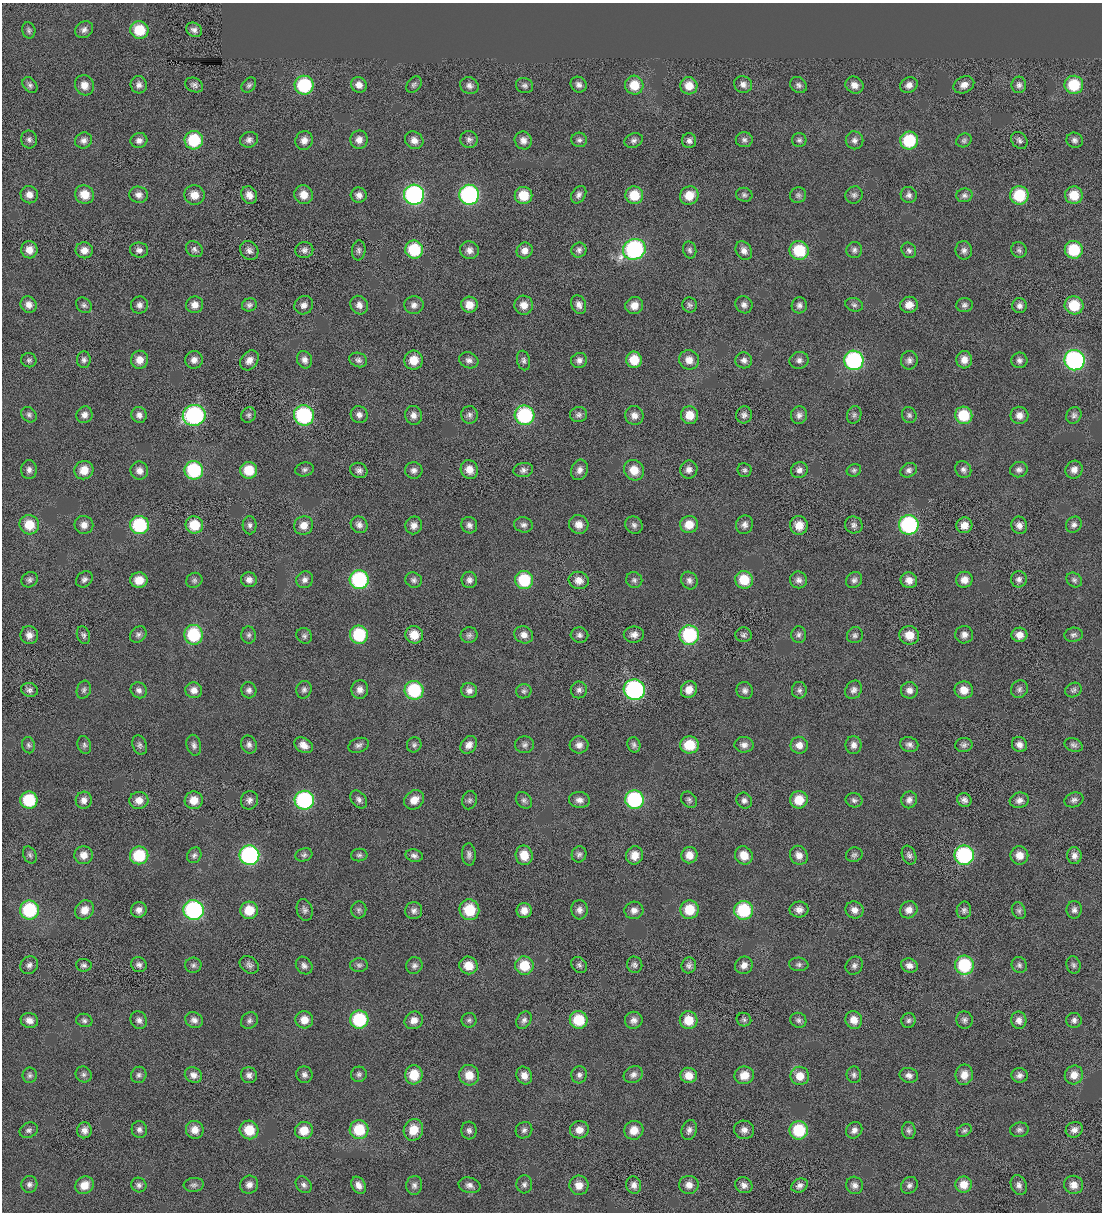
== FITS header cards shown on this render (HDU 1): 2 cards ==
NAXIS1  =                 1100 / BYTES PER ROW
NAXIS2  =                 1210 / NUMBER OF ROWS

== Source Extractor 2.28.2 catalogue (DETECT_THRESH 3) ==
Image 1100 x 1210 px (HDU 1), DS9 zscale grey, 1 PNG px = 1 image px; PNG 1104 x 1214 px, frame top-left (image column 1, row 1210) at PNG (2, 3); each listed source drawn as its Kron ellipse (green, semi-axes under 4 px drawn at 4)
Background 2.60e-04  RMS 0.054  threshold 0.163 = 3 sigma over >= 5 px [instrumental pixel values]
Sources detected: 424; all 424 listed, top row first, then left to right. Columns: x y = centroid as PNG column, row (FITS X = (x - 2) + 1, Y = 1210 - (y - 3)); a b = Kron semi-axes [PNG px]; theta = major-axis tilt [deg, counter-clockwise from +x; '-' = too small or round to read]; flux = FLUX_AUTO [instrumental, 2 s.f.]
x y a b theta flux
29 30 8 6 -77 9.4
84 30 9 8 - 16
139 30 9 9 - 120
194 30 8 7 - 15
743 84 9 8 - 19
30 85 9 6 -50 11
84 85 10 9 - 31
139 85 9 8 - 18
194 85 9 7 -23 12
249 85 8 6 49 9.6
304 85 9 9 - 260
359 85 8 7 - 26
414 85 9 6 48 9.9
579 85 8 7 - 16
634 85 9 9 - 73
798 85 9 7 -35 13
854 85 9 8 - 25
909 85 9 7 30 20
964 85 11 8 26 25
1019 85 8 7 - 13
1074 85 9 9 - 130
469 86 9 8 - 16
525 86 9 7 -20 12
689 86 9 8 - 49
29 139 9 8 - 13
83 140 9 8 - 16
139 140 8 7 - 17
194 140 9 9 - 160
249 140 9 7 17 16
304 140 9 8 - 23
359 140 9 8 - 28
414 140 9 8 - 24
469 140 9 8 - 14
523 140 9 8 - 21
579 140 8 7 - 11
634 140 9 7 23 13
744 140 8 7 - 12
799 140 7 7 - 9.8
855 140 9 8 - 16
909 140 9 9 - 190
964 140 8 6 27 9.3
1019 140 9 7 -49 12
1075 140 8 7 - 13
689 141 7 7 - 14
84 194 10 9 - 48
29 195 9 8 - 26
139 195 9 8 - 19
194 195 10 9 - 41
249 195 9 7 -62 26
304 195 9 9 - 41
359 195 8 7 - 19
414 195 10 10 - 700
469 195 10 10 - 640
523 195 9 8 - 88
579 195 9 6 56 15
634 195 9 9 - 88
689 195 9 9 - 63
744 195 8 7 - 10
798 195 8 7 - 11
854 195 9 8 - 12
909 195 8 8 - 15
964 195 8 7 - 12
1019 195 9 9 - 150
1074 195 9 9 - 76
194 249 9 7 -37 12
634 249 11 10 - 600
29 250 8 8 - 35
84 250 8 8 - 28
139 250 9 7 -7 16
249 250 10 8 -52 17
304 250 9 8 - 16
359 250 10 6 84 11
414 250 9 9 - 170
469 250 9 9 - 21
579 250 7 7 - 13
690 250 8 6 -76 11
799 250 10 9 - 160
854 250 8 7 - 12
909 250 8 7 - 11
964 250 9 8 - 15
1019 250 8 7 - 11
1074 250 9 9 - 150
525 251 8 7 - 25
744 251 10 7 -59 21
29 305 8 7 - 22
84 305 8 7 - 11
139 305 8 8 - 16
195 305 8 8 - 27
249 305 7 6 - 12
304 305 10 9 - 19
359 305 9 8 - 21
414 305 9 9 - 18
469 305 8 8 - 43
524 305 9 9 - 31
579 305 9 7 -71 19
634 305 9 8 - 33
689 305 7 7 - 10
744 305 9 8 - 16
799 305 8 7 - 15
854 305 9 6 -18 9.8
909 305 9 8 - 32
964 305 8 7 - 12
1074 305 9 9 - 110
1019 306 7 7 - 16
29 360 7 7 - 9.6
84 360 8 7 - 12
139 360 9 8 - 37
194 360 9 8 - 22
249 360 11 8 52 25
304 360 9 7 -69 18
358 360 9 7 -21 13
414 360 9 9 - 56
469 360 10 7 -24 17
524 360 10 6 -78 11
579 360 8 7 - 17
634 360 8 8 - 71
689 360 10 9 - 33
744 360 8 8 - 16
799 360 9 8 - 17
854 360 10 9 - 490
909 360 9 8 - 15
964 360 8 8 - 29
1019 360 8 8 - 14
1075 360 10 10 - 680
29 415 8 6 -45 11
84 415 8 8 - 19
139 415 8 7 - 19
194 415 11 10 - 540
248 415 8 7 - 9.8
304 415 10 10 - 380
359 415 9 8 - 17
413 415 9 8 - 23
469 415 9 8 - 14
525 415 10 10 - 330
579 415 8 7 - 13
634 415 9 9 - 23
690 415 9 8 - 54
744 415 8 8 - 15
799 415 9 8 - 17
854 415 9 7 73 11
909 415 8 7 - 10
964 415 9 8 - 130
1019 415 9 8 - 25
1074 415 8 7 - 12
305 469 9 7 13 12
29 470 9 8 - 16
84 470 9 9 - 50
194 470 9 9 - 260
249 470 8 8 - 92
359 470 9 7 -24 15
414 470 9 8 - 16
469 470 9 8 - 36
523 470 10 7 9 14
580 470 10 8 71 20
634 470 11 9 -46 53
689 470 9 8 - 20
744 470 7 7 - 9.5
799 470 8 7 - 18
854 470 7 6 - 8.7
909 470 8 6 30 14
963 470 9 7 -59 14
1019 470 9 7 15 14
1074 470 9 8 - 24
139 471 9 8 - 24
579 524 10 9 - 30
689 524 9 8 - 54
29 525 10 9 - 81
84 525 9 9 - 25
139 525 9 9 - 250
194 525 9 8 - 99
250 525 9 7 -87 13
304 525 10 9 - 35
359 525 9 8 - 18
414 525 9 8 - 22
469 525 8 7 - 15
523 525 9 7 -13 14
634 525 9 8 - 14
744 525 9 8 - 18
799 525 9 9 - 46
854 525 9 8 - 14
909 525 10 9 - 450
964 525 8 8 - 34
1019 525 9 8 - 19
1074 525 8 7 - 15
84 579 9 7 40 13
1019 579 8 8 - 14
30 580 8 7 - 11
139 580 8 8 - 51
194 580 8 7 - 10
249 580 8 7 - 19
305 580 9 8 - 17
359 580 9 9 - 370
414 580 8 7 - 12
469 580 8 8 - 16
524 580 9 9 - 170
579 580 10 8 -16 34
634 580 8 8 - 11
689 580 9 8 - 16
744 580 9 8 - 93
799 580 8 8 - 17
854 580 9 7 43 14
909 580 8 8 - 27
964 580 8 8 - 29
1074 580 8 7 - 10
29 635 9 8 - 23
83 635 9 6 -70 11
138 635 9 7 41 12
194 635 10 9 - 200
249 635 8 7 - 11
359 635 9 9 - 190
414 635 9 8 - 58
469 635 8 8 - 12
524 635 9 8 - 24
579 635 9 7 -3 13
634 635 10 8 1 21
689 635 10 10 - 290
744 635 8 7 - 11
799 635 8 7 - 12
855 635 8 7 - 11
909 635 10 9 - 47
964 635 9 8 - 20
1019 635 8 7 - 28
1073 635 9 7 5 11
304 636 8 7 - 10
1019 689 9 8 - 13
29 690 8 7 - 13
84 690 9 7 70 10
139 690 8 7 - 16
194 690 8 8 - 26
249 690 8 7 - 14
304 690 9 7 77 13
360 690 9 8 - 22
414 690 9 9 - 230
469 690 8 7 - 19
579 690 8 8 - 14
634 690 11 10 - 620
689 690 9 7 59 38
745 690 9 8 - 15
799 690 8 7 - 11
853 690 9 8 - 17
909 690 8 8 - 21
964 690 9 8 - 41
1073 690 8 7 - 9.9
524 691 8 7 - 9.7
28 745 8 6 -77 9.8
84 745 9 6 -72 10
140 745 10 7 -70 12
194 745 10 7 -75 14
249 745 9 7 -66 15
304 745 10 7 -30 31
359 745 10 7 18 14
414 745 8 7 - 11
469 745 9 7 51 24
525 745 9 8 - 13
579 745 9 8 - 21
634 745 8 6 -71 11
689 745 9 8 - 97
744 745 9 7 -2 19
799 745 8 8 - 30
854 745 9 8 - 20
909 745 9 7 -18 16
964 745 9 7 2 12
1019 745 8 7 - 20
1074 745 9 6 -21 11
29 800 9 8 - 180
84 800 8 8 - 22
139 800 9 8 - 32
194 800 9 9 - 44
249 800 9 8 - 16
304 800 9 9 - 450
359 800 10 7 -52 14
414 800 11 9 40 36
469 800 9 7 74 11
524 800 9 7 -50 12
579 800 10 8 -6 21
634 800 9 9 - 370
689 800 9 7 -46 11
744 800 8 7 - 15
799 800 9 8 - 66
854 800 8 7 - 11
909 800 8 7 - 18
964 800 7 6 - 15
1019 800 9 7 16 20
1074 800 10 7 16 14
469 854 11 6 -87 14
579 854 8 7 - 12
30 855 9 6 -63 9.7
84 855 9 9 - 36
139 855 9 9 - 160
194 855 8 7 - 11
249 855 10 10 - 610
304 855 8 6 18 10
359 855 8 6 7 9.8
524 855 10 8 -78 54
634 855 9 8 - 37
689 855 8 8 - 38
744 855 9 8 - 50
799 855 10 8 -56 26
854 855 8 7 - 10
909 855 10 7 -66 13
964 855 10 9 - 460
1019 855 9 9 - 38
414 856 9 6 -13 14
1074 856 8 7 - 19
29 910 9 9 - 260
84 910 10 9 - 36
139 910 8 7 - 21
194 910 10 10 - 560
249 910 9 8 - 80
305 910 11 7 -75 14
359 910 8 7 - 10
469 910 10 10 - 110
579 910 9 8 - 17
634 910 9 8 - 21
689 910 9 9 - 91
744 910 9 9 - 210
799 910 9 8 - 22
854 910 9 8 - 23
909 910 9 8 - 25
964 910 9 7 80 12
1074 910 9 7 89 14
414 911 8 8 - 15
524 911 7 7 - 28
1019 911 9 6 -65 9.7
799 964 9 6 -5 12
29 965 9 8 - 15
84 965 8 6 -5 10
139 965 8 7 - 14
193 965 8 7 - 11
249 965 10 7 -35 14
359 965 9 7 -1 11
468 965 9 8 - 50
579 965 9 7 -46 11
635 965 8 7 - 11
689 965 8 7 - 14
744 965 9 8 - 23
909 965 8 7 - 21
964 965 9 9 - 230
1019 965 8 7 - 11
1073 965 9 7 -73 10
304 966 9 7 -52 15
414 966 8 8 - 14
524 966 9 9 - 98
854 966 9 8 - 14
29 1020 9 7 -19 23
84 1020 8 6 -16 11
139 1020 9 8 - 16
194 1020 9 7 -26 18
304 1020 9 8 - 40
359 1020 9 9 - 230
414 1020 9 8 - 28
469 1020 7 7 - 9.9
524 1020 9 7 59 14
579 1020 9 9 - 120
634 1020 9 8 - 19
689 1020 9 8 - 74
744 1020 7 6 - 9.2
798 1020 8 7 - 12
854 1020 9 8 - 34
908 1020 7 7 - 11
964 1020 9 8 - 13
1019 1020 9 7 -85 22
1074 1020 7 7 - 13
249 1021 9 7 40 12
84 1074 8 7 - 11
359 1074 8 7 - 11
30 1075 7 7 - 9.9
139 1075 8 7 - 12
193 1075 9 7 -29 21
249 1075 8 8 - 17
304 1075 8 8 - 15
414 1075 9 8 - 75
469 1075 10 10 - 47
524 1075 9 7 -64 25
579 1075 8 8 - 13
633 1075 10 8 28 17
689 1075 8 7 - 42
744 1075 10 8 11 49
854 1075 8 7 - 11
909 1075 9 7 -13 18
964 1075 10 8 80 35
1019 1075 8 7 - 16
1074 1075 9 9 - 38
800 1076 9 9 - 48
29 1130 9 7 25 12
84 1130 8 7 - 19
139 1130 8 7 - 14
195 1130 9 9 - 31
249 1130 9 9 - 82
304 1130 9 8 - 60
359 1130 9 9 - 130
413 1130 11 9 71 64
469 1130 9 7 -85 14
524 1130 9 8 - 12
579 1130 9 8 - 33
634 1130 10 9 - 43
689 1130 10 7 73 16
744 1130 10 9 - 20
799 1130 9 9 - 170
854 1130 9 7 49 18
909 1130 8 7 - 11
1019 1130 9 7 9 12
1074 1130 9 7 27 20
964 1131 8 5 30 8.3
29 1184 8 8 - 14
524 1184 9 8 - 13
964 1184 8 8 - 45
84 1185 9 8 - 47
139 1185 8 7 - 12
194 1185 10 7 6 11
249 1185 9 8 - 20
304 1185 9 7 -50 14
358 1185 9 6 -59 22
414 1185 9 8 - 15
469 1185 11 7 -16 18
579 1185 9 9 - 38
634 1185 9 7 -74 20
689 1185 10 9 - 26
744 1185 9 7 -32 18
800 1185 9 6 26 16
854 1185 9 8 - 17
909 1185 9 7 43 14
1019 1185 10 7 -68 16
1074 1185 9 9 - 28